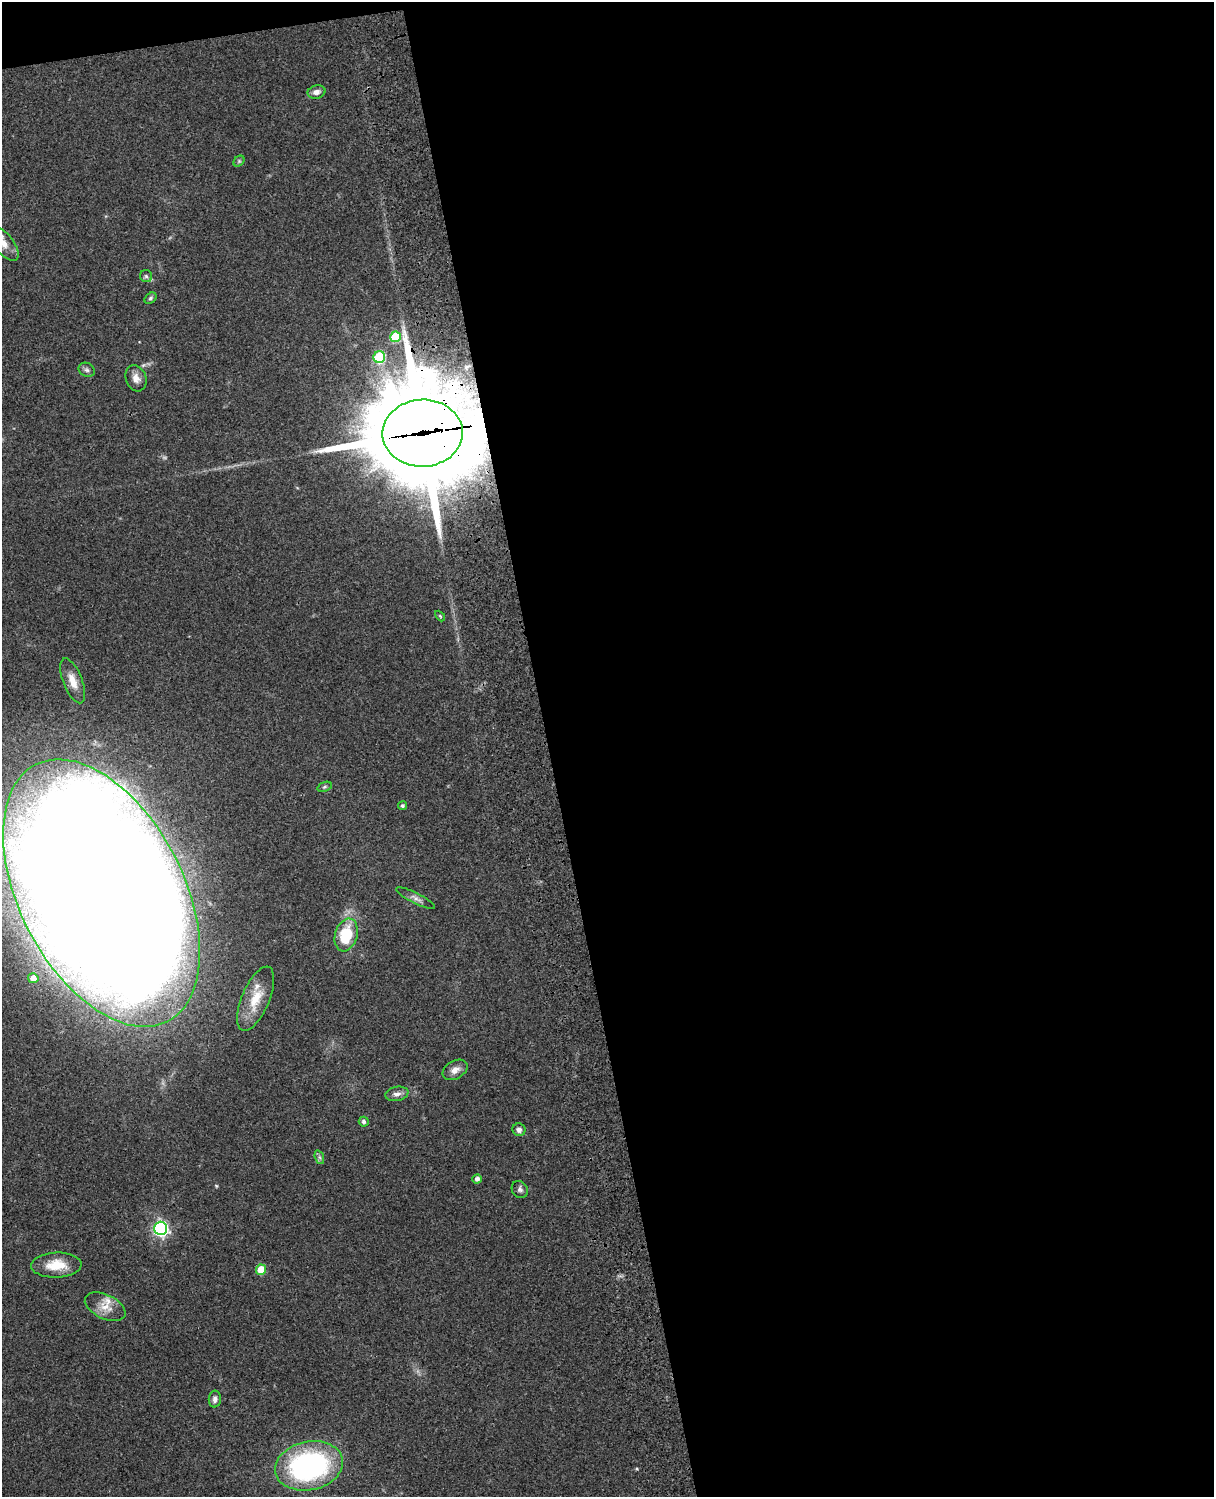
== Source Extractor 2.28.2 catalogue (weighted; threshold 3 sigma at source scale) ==
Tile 4 of 4 x 3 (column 4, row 1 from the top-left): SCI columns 3758-4969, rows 3269-4763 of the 5088 x 4927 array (HDU 1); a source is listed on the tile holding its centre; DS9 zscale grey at full resolution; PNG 1216 x 1499 px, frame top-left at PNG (2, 2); each listed source drawn as its Kron ellipse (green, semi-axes under 4 px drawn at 4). Shown black and unused: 56% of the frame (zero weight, under 3 of 4 exposures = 6% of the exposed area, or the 3 px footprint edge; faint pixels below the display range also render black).
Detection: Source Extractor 2.28.2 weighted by HDU 2 'WHT'; one run over the whole footprint, this tile lists its part. Background 0.0958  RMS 0.0062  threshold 0.0279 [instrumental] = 3 sigma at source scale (4.5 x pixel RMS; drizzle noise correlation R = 1.50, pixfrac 1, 0.05/0.05 arcsec/px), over >= 5 px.
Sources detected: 35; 1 too faint to see at this stretch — neither listed nor drawn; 2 inside a brighter listed object's ellipse — not listed separately; the other 32 listed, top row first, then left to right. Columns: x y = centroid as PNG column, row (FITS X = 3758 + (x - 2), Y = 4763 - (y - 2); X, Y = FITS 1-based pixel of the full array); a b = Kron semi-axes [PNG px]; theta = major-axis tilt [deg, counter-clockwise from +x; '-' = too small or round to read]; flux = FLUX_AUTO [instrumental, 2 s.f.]
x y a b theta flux
316 92 9 6 13 3.6
239 161 6 4 45 0.88
4 244 20 9 -52 7.2
146 276 6 6 - 1.5
150 298 7 4 41 1.2
395 337 5 5 - 31
379 357 6 6 - 47
87 370 8 6 -25 1.8
136 378 13 10 -70 4.7
423 433 40 33 1 14000
440 616 6 3 -46 0.72
73 681 24 9 -68 8.2
325 787 7 4 20 1.1
402 806 4 4 - 1.4
102 893 144 82 -63 3500
416 898 21 5 -27 3.2
346 935 17 11 73 27
33 978 5 5 - 5.2
256 999 34 14 67 14
455 1070 13 9 29 4.3
397 1094 11 7 11 3.3
364 1122 5 5 - 1.8
519 1130 7 6 - 2.4
319 1157 7 4 -71 1.4
477 1179 5 4 - 2.4
520 1189 9 7 -56 2
161 1228 7 6 - 170
56 1265 25 12 2 14
261 1270 5 5 - 17
105 1307 22 12 -26 8.8
215 1399 8 6 85 2.3
309 1466 34 24 12 130
Overlapping masked pixels (flux is a lower limit): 2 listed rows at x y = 423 433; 102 893
Isophote crosses this tile's border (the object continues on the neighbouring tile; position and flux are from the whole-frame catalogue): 2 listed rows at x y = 4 244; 102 893